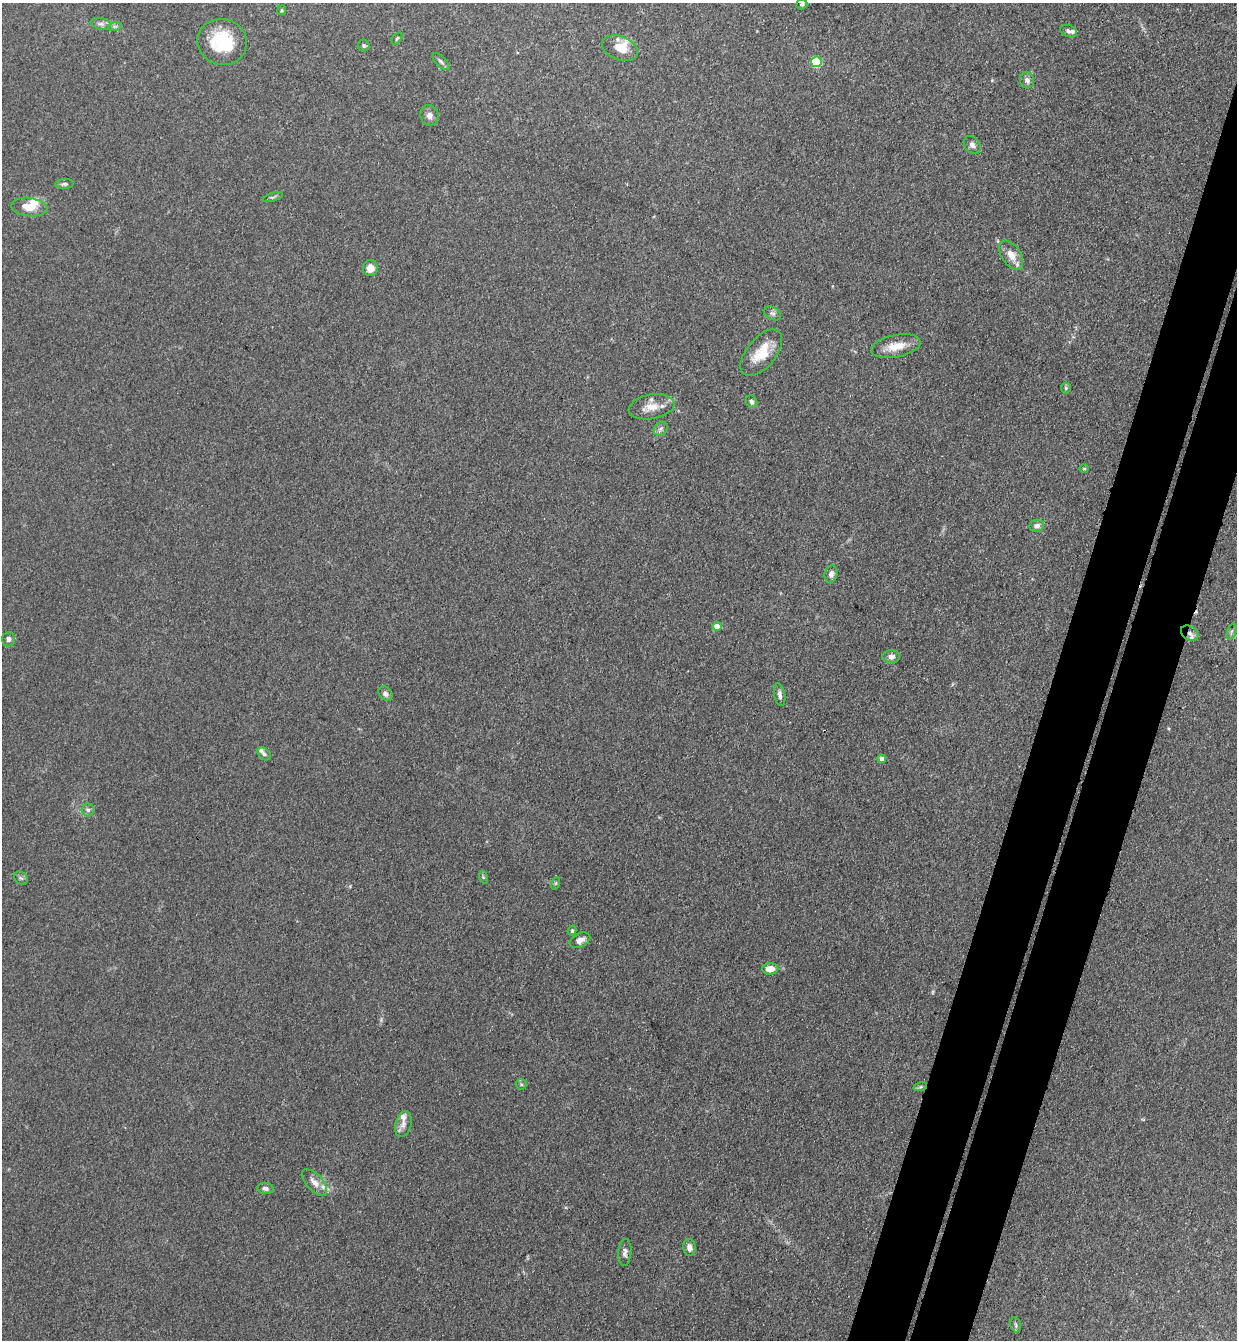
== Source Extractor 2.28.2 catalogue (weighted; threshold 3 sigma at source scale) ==
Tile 10 of 4 x 4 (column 2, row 3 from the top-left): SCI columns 1425-2659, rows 1361-2698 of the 5447 x 5397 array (HDU 1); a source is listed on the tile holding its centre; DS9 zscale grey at full resolution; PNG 1239 x 1342 px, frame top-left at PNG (2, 3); each listed source drawn as its Kron ellipse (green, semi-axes under 4 px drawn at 4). Shown black and unused: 7% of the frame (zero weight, under 3 of 4 exposures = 5% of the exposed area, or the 3 px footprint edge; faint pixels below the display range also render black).
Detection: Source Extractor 2.28.2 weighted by HDU 2 'WHT'; one run over the whole footprint, this tile lists its part. Background 0.128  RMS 0.0077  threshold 0.0349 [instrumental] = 3 sigma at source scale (4.5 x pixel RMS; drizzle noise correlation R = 1.50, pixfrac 1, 0.05/0.05 arcsec/px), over >= 5 px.
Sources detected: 62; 1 too faint to see at this stretch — neither listed nor drawn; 8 inside a brighter listed object's ellipse — not listed separately; the other 53 listed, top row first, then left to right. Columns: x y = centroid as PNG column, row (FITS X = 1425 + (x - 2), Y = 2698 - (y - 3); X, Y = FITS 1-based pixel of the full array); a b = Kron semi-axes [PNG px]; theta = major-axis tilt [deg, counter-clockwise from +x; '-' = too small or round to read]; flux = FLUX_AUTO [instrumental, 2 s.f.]
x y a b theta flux
802 4 5 5 - 1.4
282 10 5 4 - 0.97
101 24 10 6 -12 3
115 26 7 4 18 1.6
1068 31 9 6 -21 2.2
397 38 7 3 54 1
222 42 25 23 -16 39
364 45 6 6 - 1.7
620 48 19 11 -21 10
441 62 11 5 -45 2.1
816 62 5 5 - 57
1027 80 8 7 - 3.3
429 115 10 9 - 4.1
972 145 10 7 -51 3.2
64 184 9 5 5 1.9
273 197 10 3 17 1.4
29 207 18 9 -6 11
1011 255 16 9 -56 9.2
370 268 8 7 - 7.3
772 313 9 6 -28 2.5
896 346 25 11 11 14
761 353 27 14 51 20
1066 388 5 5 - 1.2
752 402 6 5 - 2.7
652 407 23 12 10 12
661 429 7 6 - 2.4
1084 468 5 3 - 0.84
1037 526 7 6 - 3.6
831 574 9 6 76 3.2
717 626 4 4 - 9.7
1232 631 8 3 71 1.4
1190 633 9 6 -34 3.1
9 639 7 6 - 2.6
891 657 8 6 0 3.5
385 694 8 6 -45 3
780 695 11 5 -80 3
264 754 7 5 -45 2.1
882 759 4 4 - 6
88 810 6 6 - 2.1
483 877 6 4 -72 1.1
21 878 7 6 - 1.6
556 883 6 4 71 0.96
572 931 5 4 - 1.1
580 940 11 7 27 4.7
770 969 8 5 3 8.5
521 1084 5 5 - 1.3
920 1087 7 4 17 1.3
403 1124 13 8 76 4.4
314 1182 16 8 -47 6.7
265 1188 8 5 -7 2.6
689 1248 8 6 -82 4.7
625 1252 13 6 86 3.3
1016 1325 8 5 -73 1.4
Overlapping masked pixels (flux is a lower limit): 1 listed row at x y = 1190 633